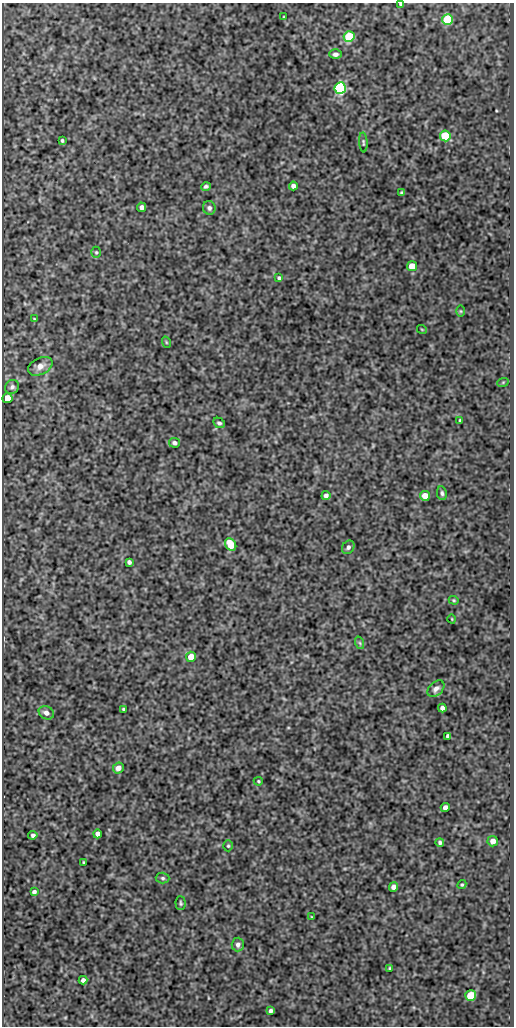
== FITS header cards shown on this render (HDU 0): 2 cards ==
NAXIS1  =                  512
NAXIS2  =                 1024

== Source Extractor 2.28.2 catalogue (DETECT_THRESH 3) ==
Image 512 x 1024 px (HDU 0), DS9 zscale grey, 1 PNG px = 1 image px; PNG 516 x 1028 px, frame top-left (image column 1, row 1024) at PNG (2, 3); each listed source drawn as its Kron ellipse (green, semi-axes under 4 px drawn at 4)
Background 340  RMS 0.83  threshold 2.48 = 3 sigma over >= 5 px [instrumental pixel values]
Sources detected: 63; all 63 listed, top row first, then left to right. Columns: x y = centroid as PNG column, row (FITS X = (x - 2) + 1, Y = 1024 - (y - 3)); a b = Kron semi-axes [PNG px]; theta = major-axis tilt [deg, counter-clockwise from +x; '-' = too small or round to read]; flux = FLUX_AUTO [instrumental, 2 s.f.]
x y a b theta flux
401 4 3 3 - 73
284 17 4 2 - 43
448 20 5 5 - 4600
349 37 5 5 - 4000
335 54 6 5 - 160
340 88 6 5 - 11000
445 136 5 5 - 2900
62 140 4 3 - 84
363 142 10 4 -86 93
293 186 4 4 - 240
206 187 5 4 - 110
401 192 3 3 - 66
141 207 4 4 - 220
209 208 7 6 - 150
96 252 5 4 - 75
412 266 5 5 - 1000
279 278 4 4 - 96
461 311 6 4 -89 59
34 319 3 2 - 49
422 330 5 3 - 43
166 342 6 3 -72 56
40 366 13 8 26 430
503 382 6 3 19 54
12 387 7 6 - 160
7 398 5 5 - 890
460 421 4 3 - 82
219 423 6 5 - 120
174 443 5 5 - 180
442 493 7 5 -79 120
326 495 4 4 - 190
425 496 5 5 - 650
231 544 6 5 - 1500
348 547 7 5 53 170
129 562 4 4 - 140
454 600 5 4 - 68
452 619 4 3 - 42
360 643 6 4 -71 89
191 657 5 5 - 900
436 689 10 6 43 250
442 708 4 4 - 200
123 709 4 3 - 77
46 713 8 6 -28 280
448 736 4 4 - 150
118 768 5 5 - 350
258 781 5 4 - 66
445 807 5 4 - 250
97 834 4 4 - 230
33 835 4 4 - 140
493 841 5 5 - 360
440 842 4 4 - 120
228 846 5 4 - 80
83 862 3 2 - 49
163 878 7 5 -3 120
462 885 5 4 - 69
393 887 5 4 - 270
34 892 4 4 - 160
181 903 7 5 -88 91
312 917 3 2 - 44
238 945 7 6 - 210
390 968 3 2 - 51
83 980 4 4 - 180
471 996 5 5 - 2100
271 1011 4 4 - 160
At the frame edge (FLAGS 8, measured only in part): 1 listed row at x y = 401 4